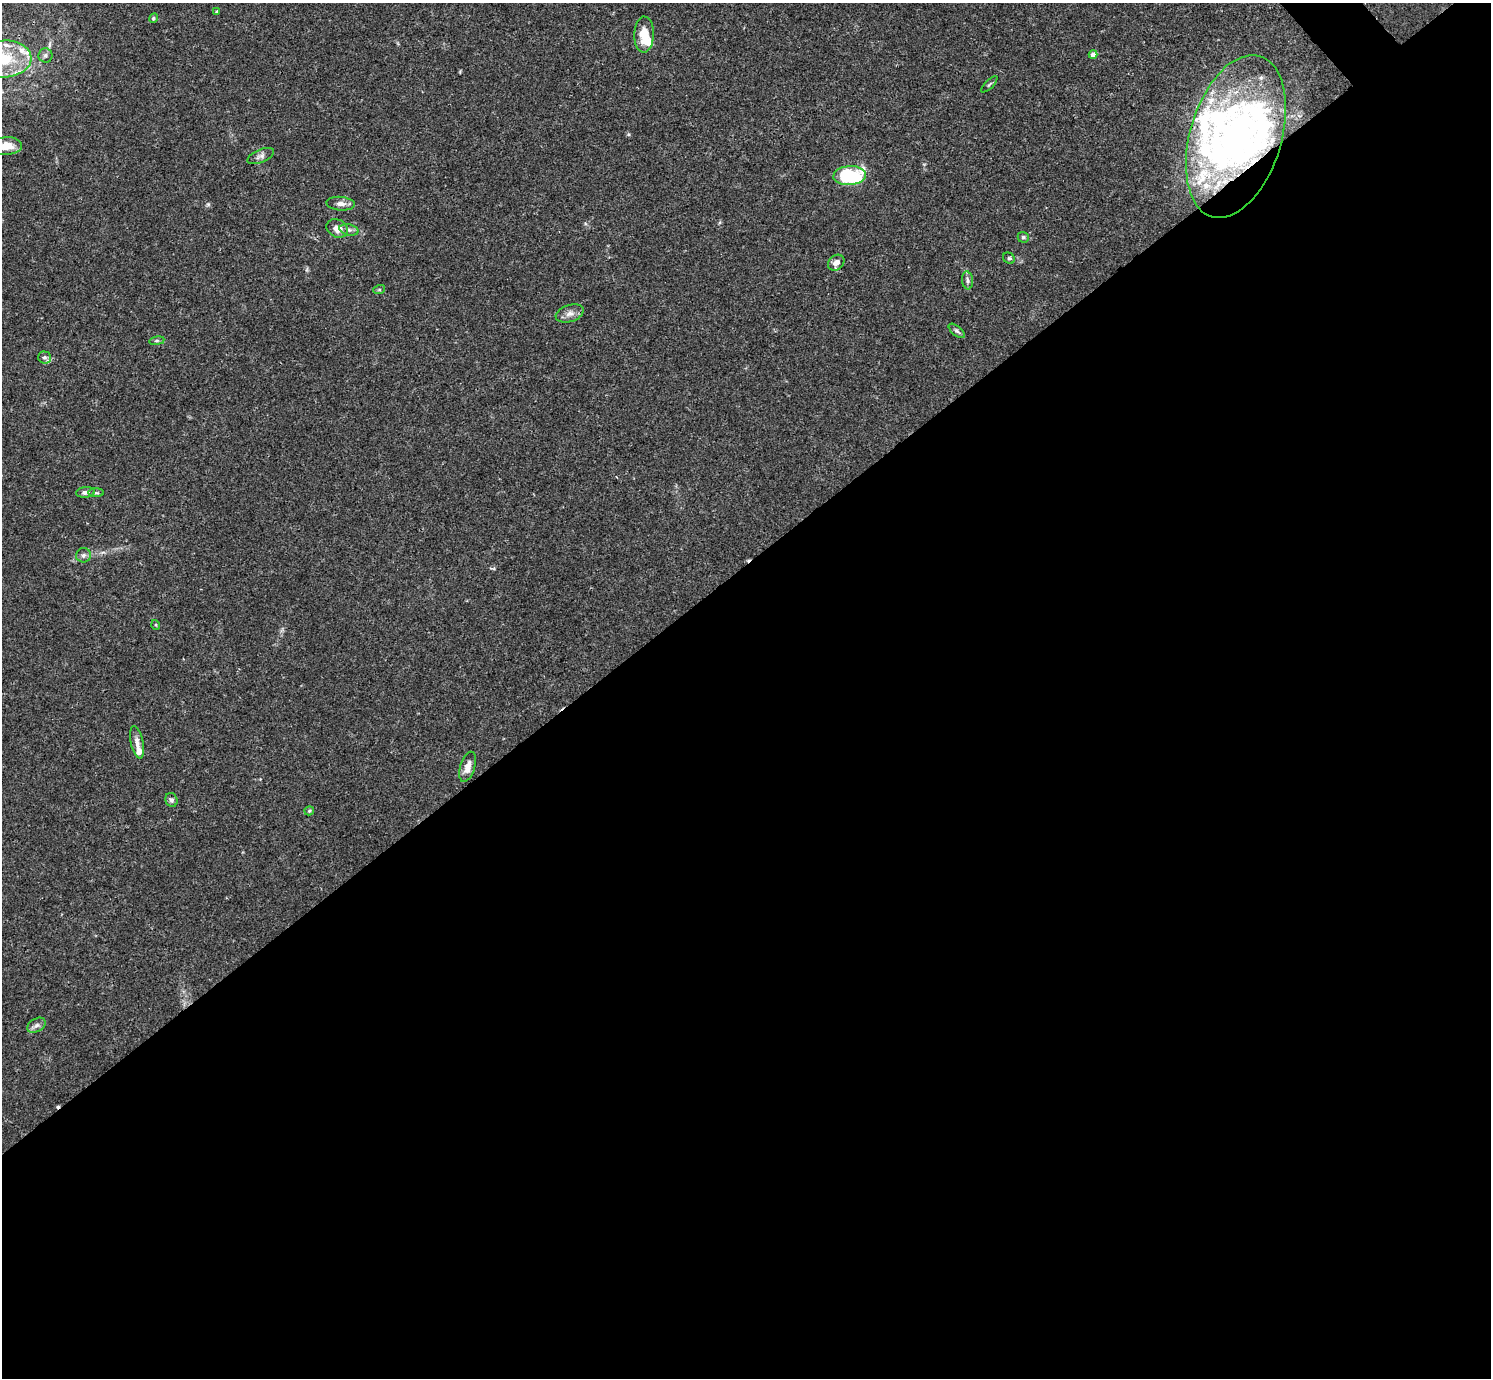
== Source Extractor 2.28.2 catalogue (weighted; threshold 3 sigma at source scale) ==
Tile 15 of 4 x 4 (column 3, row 4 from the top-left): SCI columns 2980-4468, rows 159-1534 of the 5962 x 5959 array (HDU 1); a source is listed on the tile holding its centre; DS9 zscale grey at full resolution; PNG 1493 x 1380 px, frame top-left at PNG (2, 3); each listed source drawn as its Kron ellipse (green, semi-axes under 4 px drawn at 4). Shown black and unused: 59% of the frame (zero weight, under 3 of 4 exposures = <1% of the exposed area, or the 3 px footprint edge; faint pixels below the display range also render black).
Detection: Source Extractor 2.28.2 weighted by HDU 2 'WHT'; one run over the whole footprint, this tile lists its part. Background 0.0164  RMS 0.0022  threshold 0.00968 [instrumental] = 3 sigma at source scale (4.5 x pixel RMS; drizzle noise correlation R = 1.50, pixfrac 1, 0.05/0.05 arcsec/px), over >= 5 px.
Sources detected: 45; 4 inside a brighter object's white glare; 1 cosmic-ray / hot-pixel residue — neither listed nor drawn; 8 inside a brighter listed object's ellipse — not listed separately; the other 32 listed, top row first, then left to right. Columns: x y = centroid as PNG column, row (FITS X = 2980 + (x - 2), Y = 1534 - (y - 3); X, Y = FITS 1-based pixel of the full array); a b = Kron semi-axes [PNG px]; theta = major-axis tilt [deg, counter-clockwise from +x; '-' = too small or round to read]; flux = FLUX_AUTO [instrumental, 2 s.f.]
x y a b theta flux
217 11 4 2 - 0.14
153 18 5 4 - 0.33
644 34 18 10 88 3.9
45 55 7 7 - 0.63
1093 55 4 4 - 1.5
4 59 27 18 3 11
989 84 11 3 45 0.32
1236 136 84 45 73 64
6 146 16 9 3 3
261 156 14 6 23 0.9
850 176 16 9 4 19
341 204 14 7 -5 1.2
337 228 11 9 -28 2
349 230 10 5 -14 0.72
1023 237 6 5 - 0.46
1009 258 6 5 - 0.35
836 263 9 7 41 1.3
967 280 9 5 -83 0.61
379 290 6 4 19 0.29
570 313 14 8 18 1.4
957 331 10 4 -39 0.48
157 341 8 4 8 0.36
44 357 6 6 - 0.49
85 492 9 5 5 0.9
96 493 8 3 -1 0.35
83 555 7 7 - 0.74
156 625 5 3 - 0.19
137 742 16 6 -77 1.3
468 767 15 7 73 2
171 800 7 6 - 0.59
309 811 5 4 - 0.3
36 1025 10 6 31 0.81
Overlapping masked pixels (flux is a lower limit): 1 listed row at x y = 1236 136
Isophote crosses this tile's border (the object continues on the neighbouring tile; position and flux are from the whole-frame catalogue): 2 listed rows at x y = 4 59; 6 146